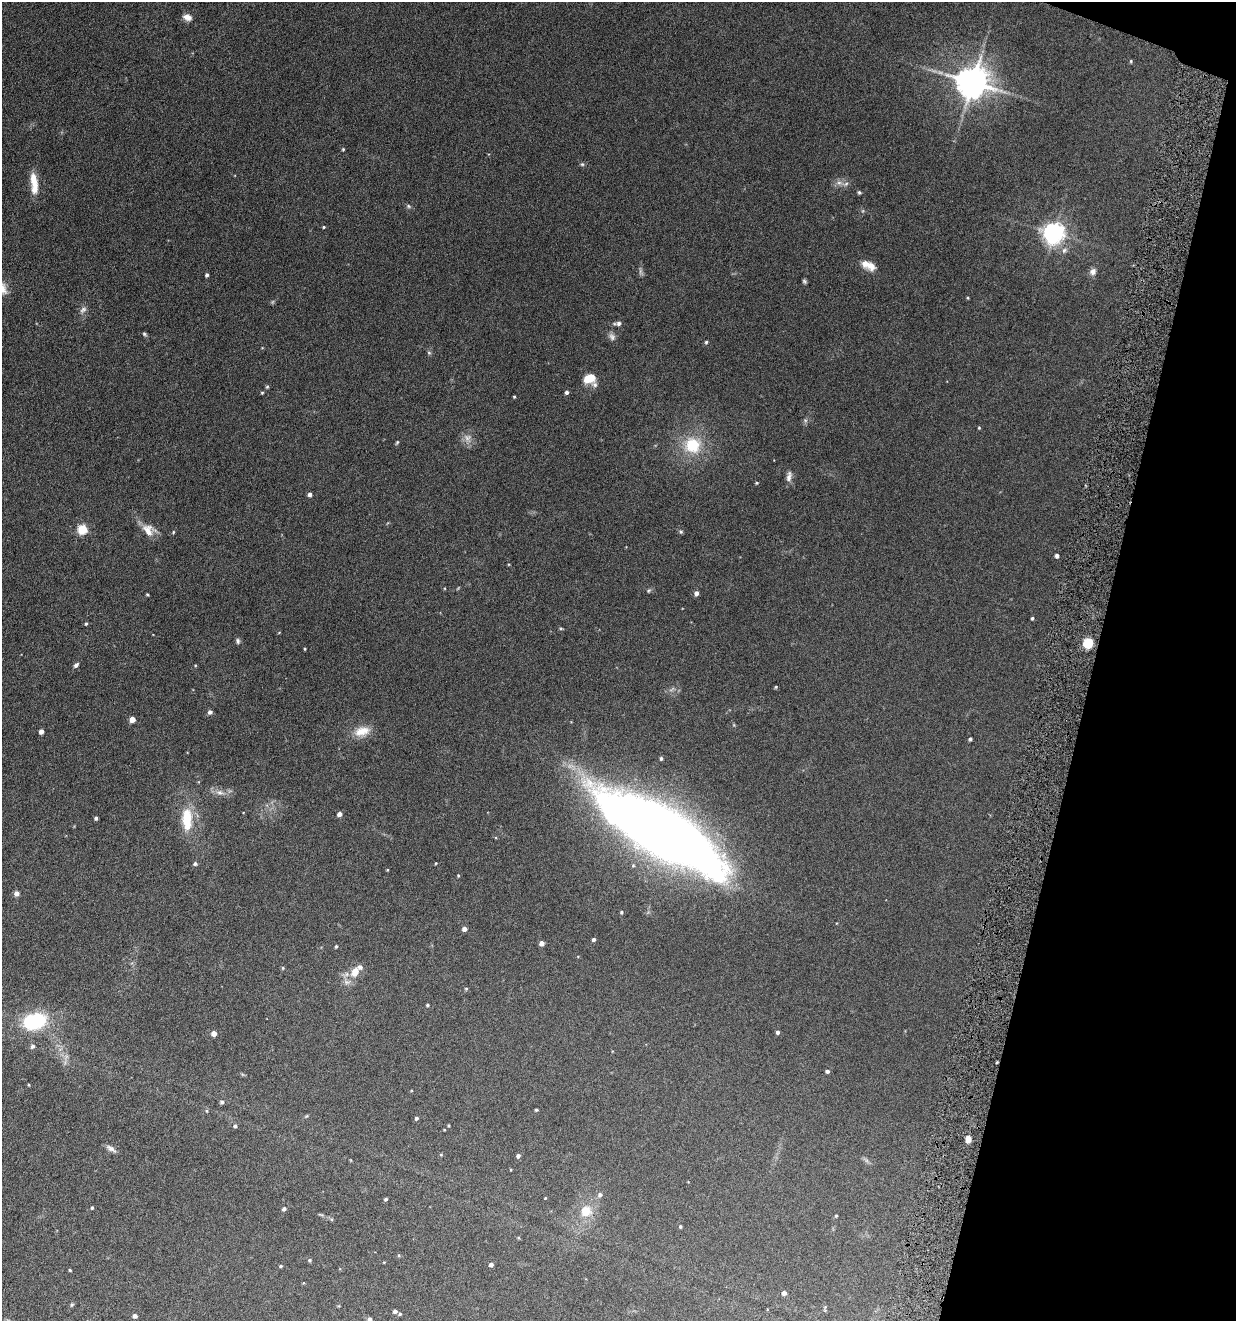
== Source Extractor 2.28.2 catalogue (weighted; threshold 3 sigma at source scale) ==
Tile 8 of 4 x 4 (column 4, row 2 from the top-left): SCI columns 3840-5073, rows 2643-3961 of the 5336 x 5285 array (HDU 1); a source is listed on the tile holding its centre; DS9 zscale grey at full resolution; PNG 1238 x 1323 px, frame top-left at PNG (2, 2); no overlay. Shown black and unused: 12% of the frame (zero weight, under 4 of 8 exposures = <1% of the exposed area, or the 3 px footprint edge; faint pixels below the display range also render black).
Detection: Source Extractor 2.28.2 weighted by HDU 2 'WHT'; one run over the whole footprint, this tile lists its part. Background 0.154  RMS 0.0064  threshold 0.0261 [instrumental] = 3 sigma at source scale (4.09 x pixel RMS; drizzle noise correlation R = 1.36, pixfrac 0.8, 0.05/0.05 arcsec/px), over >= 5 px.
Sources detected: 119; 1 too faint to see at this stretch — not listed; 5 inside a brighter listed object's ellipse — not listed separately; the other 113 listed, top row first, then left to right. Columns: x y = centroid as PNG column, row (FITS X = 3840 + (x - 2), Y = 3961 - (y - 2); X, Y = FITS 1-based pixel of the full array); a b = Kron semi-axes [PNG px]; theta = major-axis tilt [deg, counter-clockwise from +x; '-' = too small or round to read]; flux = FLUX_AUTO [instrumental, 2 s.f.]
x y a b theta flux
187 17 11 7 -20 3.3
1131 61 5 4 - 0.64
972 82 9 9 - 1200
343 149 4 3 - 0.54
582 164 6 5 - 0.86
33 179 19 9 -83 6.8
839 183 8 6 -20 2.2
859 192 4 4 - 0.88
408 206 7 5 -38 0.99
324 227 4 3 - 0.58
1054 233 7 7 - 380
1064 250 8 6 55 1.8
871 266 12 10 -60 4.4
1093 271 8 7 - 2.6
207 275 4 4 - 1.1
804 281 5 5 - 0.96
968 298 4 3 - 0.48
83 310 11 7 39 2.1
619 323 8 6 15 1.6
144 334 6 4 -41 0.84
612 337 11 8 -63 2.2
706 342 4 4 - 0.78
429 353 6 5 - 0.85
589 379 13 9 16 8.5
267 387 5 4 - 0.67
567 392 4 4 - 1.3
262 393 4 3 - 0.58
514 397 3 3 - 0.55
805 420 6 4 -44 0.93
979 428 4 3 - 0.53
467 438 13 11 -62 4
397 442 6 4 54 0.67
692 445 20 19 - 22
789 477 15 6 80 2.8
757 483 4 3 - 0.59
310 494 5 4 - 1.5
82 529 5 5 - 32
148 530 18 14 -36 6.9
173 532 5 4 - 0.6
681 532 6 5 - 0.82
1057 556 4 4 - 1.5
649 591 7 4 45 0.84
696 593 5 5 - 2.2
147 594 4 3 - 0.57
1032 618 3 3 - 0.79
86 624 5 4 - 0.72
561 628 5 3 - 0.6
238 641 7 5 -81 1.2
1089 643 5 5 - 45
305 649 3 2 - 0.47
76 665 8 5 45 1.5
776 687 4 4 - 0.56
210 712 5 5 - 2
132 719 4 4 - 6.3
41 731 4 4 - 3
362 731 23 12 16 8.5
970 739 4 3 - 1
661 758 4 4 - 0.95
220 792 11 6 -8 2.7
339 814 5 4 - 2.4
96 818 4 3 - 1.3
187 819 32 14 -89 16
661 832 120 34 -30 830
436 863 3 3 - 0.45
195 864 5 4 - 1.2
458 875 4 3 - 0.55
16 893 5 5 - 3.3
621 912 5 4 - 0.65
464 929 5 4 - 2.4
594 939 4 4 - 1.3
542 943 4 4 - 3
336 946 3 3 - 0.75
283 968 5 4 - 0.6
355 972 8 6 58 7.5
466 988 5 3 - 0.56
427 1005 4 3 - 0.8
34 1021 24 15 13 42
778 1032 4 4 - 1.3
214 1033 5 4 - 4
32 1046 6 5 - 1.5
827 1071 4 4 - 1.3
29 1085 4 3 - 0.47
222 1102 5 5 - 1.2
536 1110 4 3 - 0.65
207 1111 5 4 - 0.64
416 1118 5 4 - 1.1
449 1125 3 3 - 0.54
235 1126 4 4 - 1.1
968 1139 7 5 -90 3.8
111 1149 14 6 -31 2.3
441 1155 5 3 - 0.51
518 1156 4 4 - 1.5
600 1195 6 6 - 1.7
545 1198 3 2 - 0.39
386 1199 4 3 - 0.84
92 1208 4 3 - 0.73
284 1209 4 4 - 1.6
586 1211 13 12 - 9.6
836 1216 3 3 - 0.56
680 1226 4 3 - 0.8
399 1255 5 3 - 0.53
310 1260 5 4 - 0.88
384 1262 4 2 - 0.37
491 1264 4 3 - 2.2
281 1266 4 3 - 0.61
70 1270 3 3 - 0.58
784 1293 4 4 - 2.5
72 1305 6 4 67 0.72
825 1307 4 4 - 0.6
395 1311 4 4 - 1.8
400 1314 4 4 - 0.7
135 1316 5 4 - 1.8
369 1319 4 4 - 1.8
Isophote crosses this tile's border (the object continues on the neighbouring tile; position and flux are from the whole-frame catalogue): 2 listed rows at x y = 34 1021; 369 1319